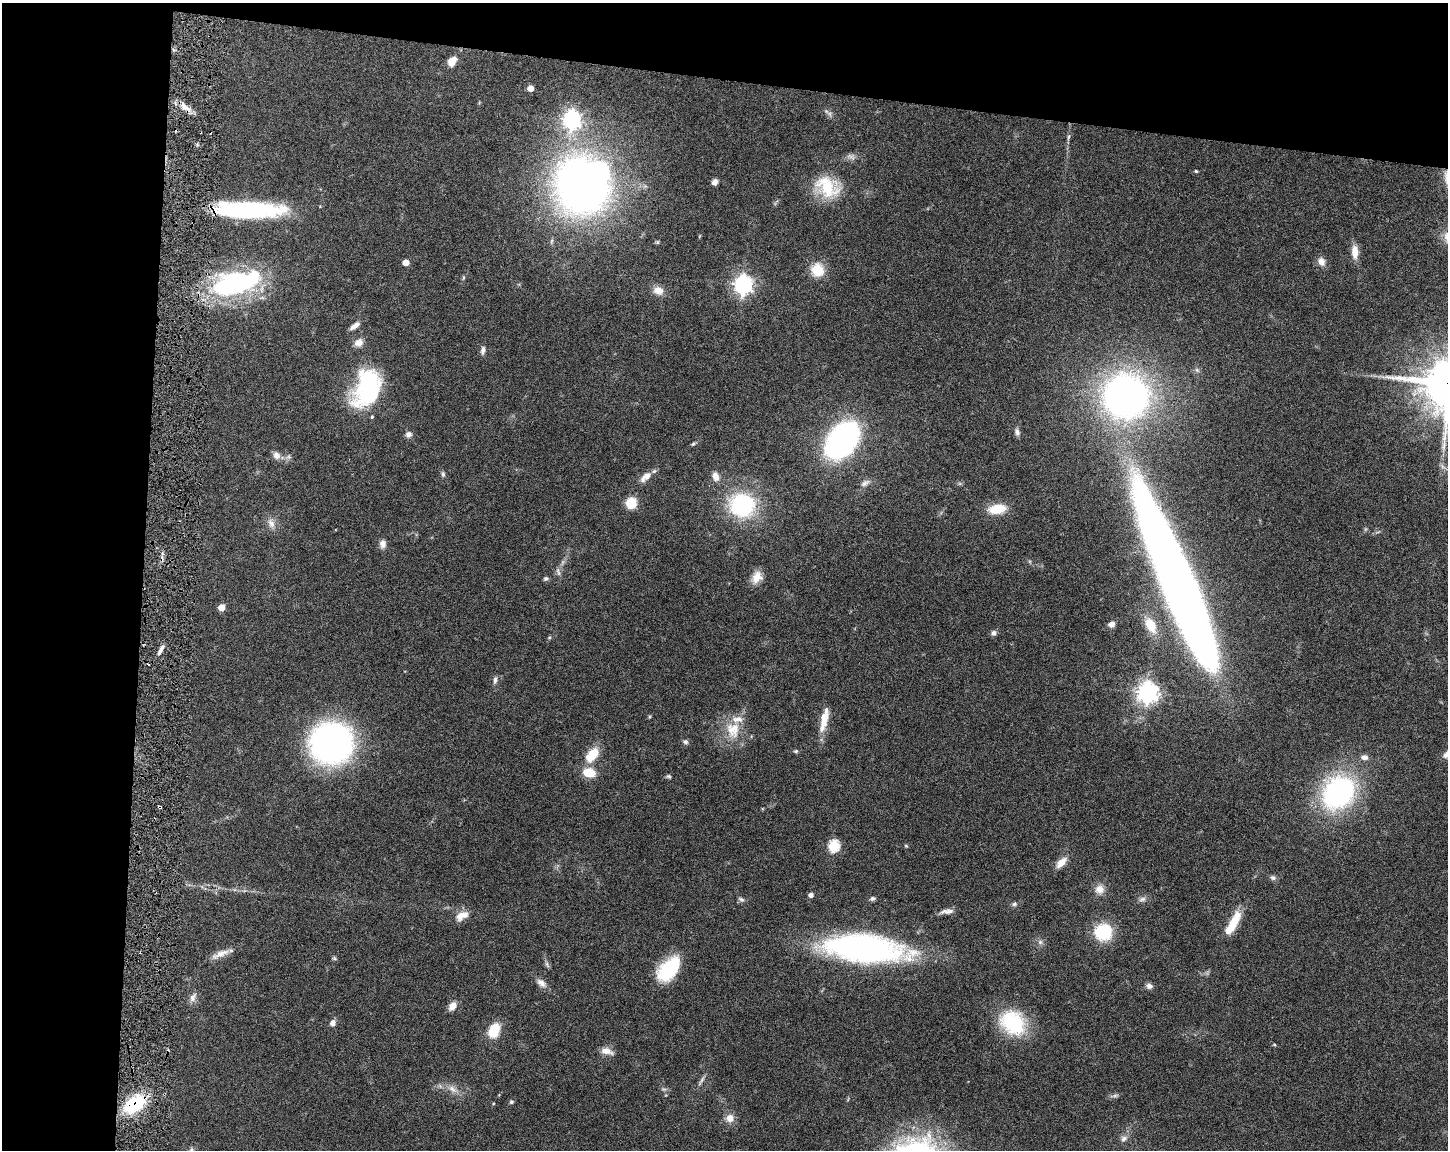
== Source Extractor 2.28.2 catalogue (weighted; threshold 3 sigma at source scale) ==
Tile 1 of 3 x 4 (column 1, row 1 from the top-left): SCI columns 221-1666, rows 3446-4593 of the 4668 x 4598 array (HDU 1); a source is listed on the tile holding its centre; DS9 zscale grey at full resolution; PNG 1450 x 1152 px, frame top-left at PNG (2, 3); no overlay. Shown black and unused: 17% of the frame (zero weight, under 3 of 6 exposures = <1% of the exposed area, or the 3 px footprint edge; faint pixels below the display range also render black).
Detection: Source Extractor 2.28.2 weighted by HDU 2 'WHT'; one run over the whole footprint, this tile lists its part. Background 0.105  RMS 0.0046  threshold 0.0189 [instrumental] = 3 sigma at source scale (4.09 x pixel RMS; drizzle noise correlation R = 1.36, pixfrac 0.8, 0.05/0.05 arcsec/px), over >= 5 px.
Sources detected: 108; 2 inside a brighter object's white glare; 1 cosmic-ray / hot-pixel residue — not listed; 3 inside a brighter listed object's ellipse — not listed separately; the other 102 listed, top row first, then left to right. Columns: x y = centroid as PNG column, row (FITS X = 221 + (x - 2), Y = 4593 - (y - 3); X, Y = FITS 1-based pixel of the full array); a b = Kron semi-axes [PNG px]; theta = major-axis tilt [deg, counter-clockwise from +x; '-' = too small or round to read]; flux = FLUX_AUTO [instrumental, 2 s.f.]
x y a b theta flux
452 61 12 8 54 4.6
530 88 5 5 - 4.3
185 107 20 7 -39 3.8
826 111 7 5 -44 0.92
572 120 7 7 - 180
1068 137 8 3 76 0.84
851 157 12 5 -24 1.5
1196 171 4 4 - 0.48
715 182 6 5 - 2.2
582 186 52 42 -59 280
827 187 34 25 -37 19
248 210 68 15 -1 65
1355 252 16 8 -87 4.7
406 262 5 4 - 5.1
1321 262 11 8 -67 2.8
817 270 15 14 - 8.9
463 278 6 4 72 0.52
235 283 60 26 14 67
743 285 7 7 - 190
658 290 14 10 -19 3.8
354 326 14 6 35 2.3
359 342 11 9 27 3.2
483 350 11 5 82 1.5
367 388 43 27 71 48
1125 396 34 34 - 190
1017 432 10 6 -69 1.6
409 434 8 8 - 1.6
842 440 22 14 54 220
693 444 6 4 43 0.62
276 455 10 8 -47 2.4
1442 466 7 4 -71 1
443 474 6 5 - 0.84
716 476 12 8 -69 3
646 477 19 8 40 3.8
865 483 14 7 30 2.1
631 503 10 9 - 9.2
742 505 16 15 - 59
997 509 19 10 8 9.6
271 523 14 8 -64 2.9
383 544 11 8 -84 2.2
558 572 13 4 -75 1.2
757 577 16 11 59 4.7
545 579 7 6 - 0.77
1179 584 158 24 -67 740
221 607 5 5 - 5.7
1111 624 7 5 27 2.1
1150 625 21 12 -62 8.6
994 633 7 6 - 1.3
549 638 5 5 - 0.53
161 649 12 4 61 1.8
495 680 10 5 84 1.3
1148 693 7 7 - 290
649 717 5 4 - 0.47
824 719 30 8 78 7.6
733 730 25 20 -81 12
685 742 7 6 - 1
332 743 31 30 - 150
796 751 5 4 - 0.68
1446 754 11 7 52 2
592 755 18 10 49 9.8
1364 757 8 6 -6 2.1
589 773 12 9 -13 8.5
669 776 6 5 - 0.73
1338 792 32 27 51 82
160 807 3 3 - 0.69
834 846 6 5 - 39
906 846 6 3 -19 0.44
1061 862 15 8 46 4.3
1273 878 8 7 - 1.1
1100 889 13 12 - 3.7
811 895 4 4 - 1.7
872 898 7 5 19 0.99
741 899 9 6 -29 1
1142 899 11 6 9 1.5
1014 904 6 5 - 0.89
947 911 18 6 6 2.2
462 916 18 10 30 4.4
1233 924 35 9 63 12
1103 932 17 17 - 20
1040 942 7 6 - 1.2
864 948 58 19 -6 170
220 954 27 8 24 4.1
334 958 6 4 -45 0.6
547 964 10 4 -63 0.97
667 970 25 20 52 21
541 983 15 8 -38 2.7
1149 986 8 7 - 1.7
193 997 14 7 64 2.1
453 1006 9 7 54 3.7
333 1023 8 7 - 1.9
1013 1023 27 21 -47 32
494 1031 13 9 64 13
1274 1045 5 3 - 0.42
606 1051 15 8 -14 3.4
702 1080 14 4 60 1.3
452 1089 15 7 -37 3.1
664 1089 9 3 -5 0.72
1115 1096 8 4 9 0.97
511 1102 6 5 - 0.69
134 1104 29 17 35 22
730 1118 11 11 - 3.4
1124 1139 10 7 42 1.8
Overlapping masked pixels (flux is a lower limit): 3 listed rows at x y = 248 210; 160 807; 134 1104
Isophote crosses this tile's border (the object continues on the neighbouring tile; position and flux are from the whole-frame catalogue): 1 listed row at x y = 1446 754